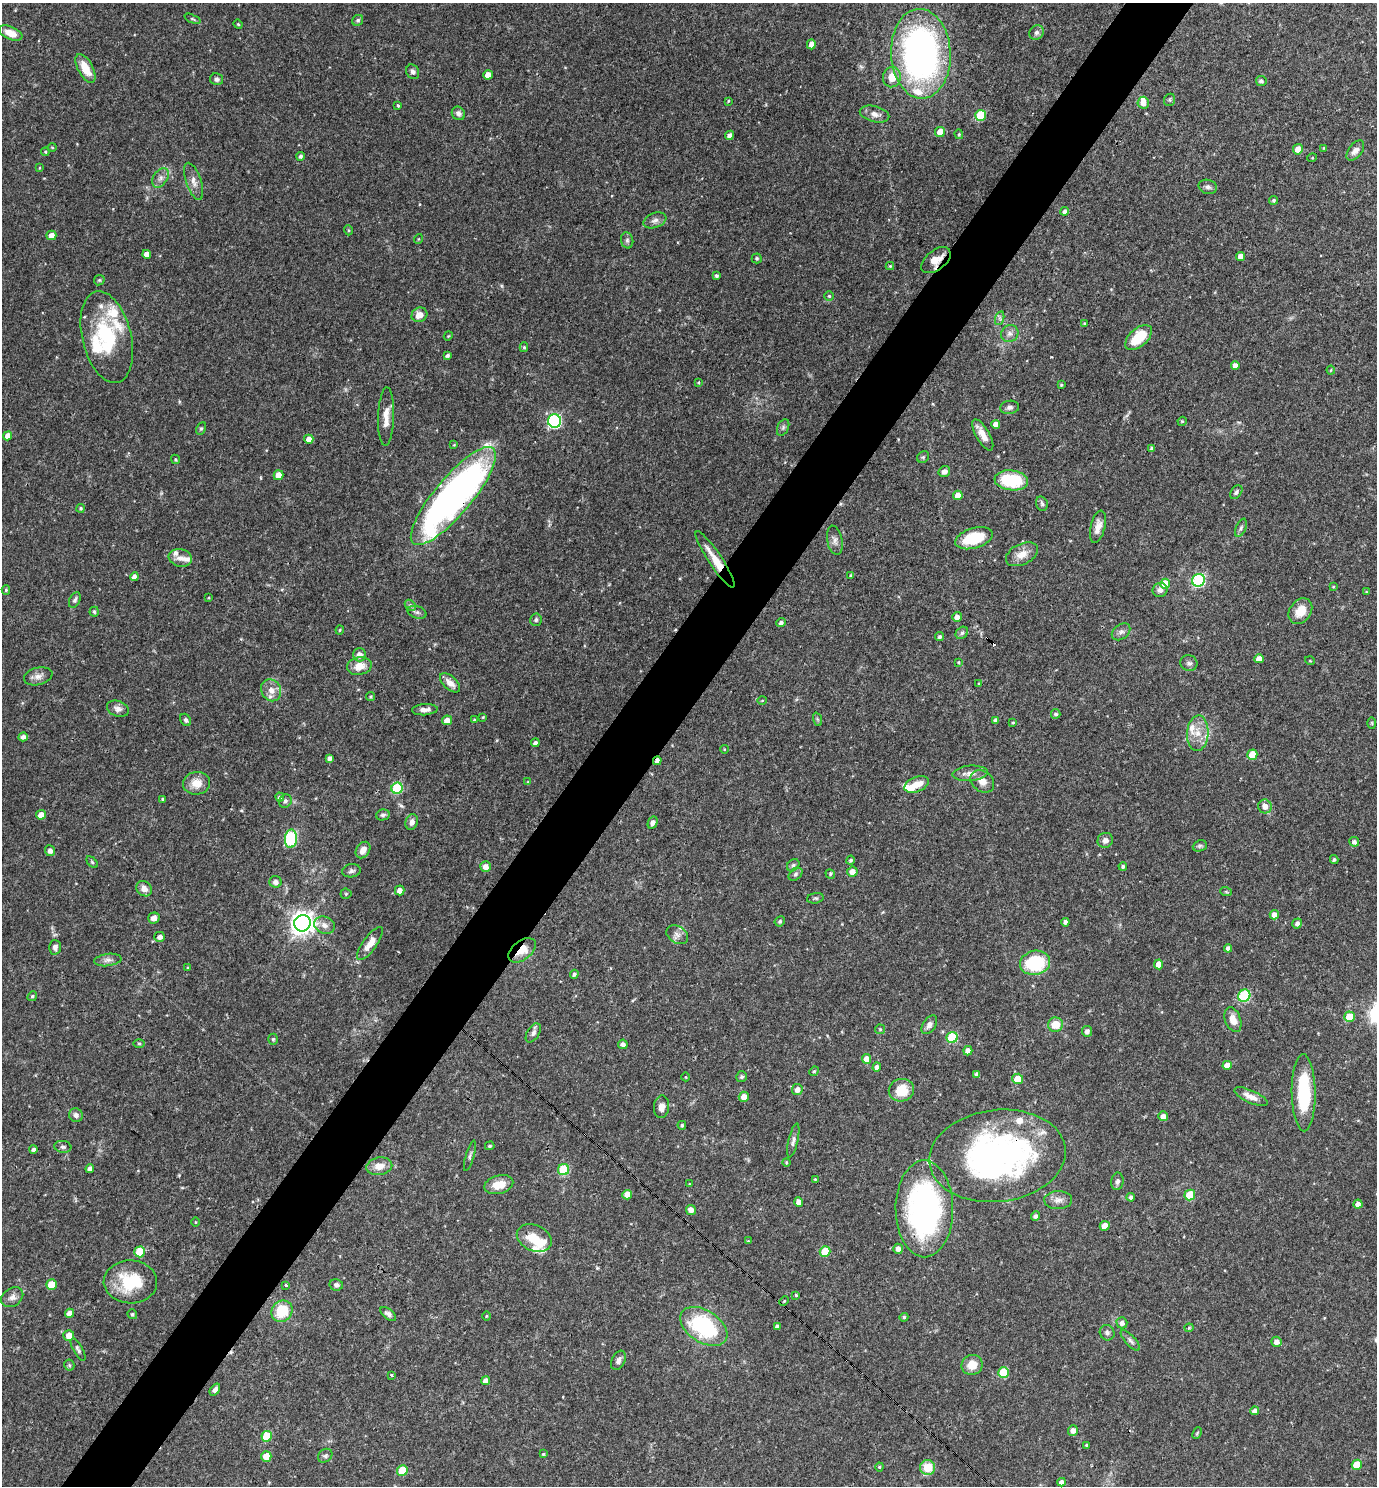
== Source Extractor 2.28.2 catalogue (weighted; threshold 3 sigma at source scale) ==
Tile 7 of 4 x 4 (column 3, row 2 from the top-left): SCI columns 2898-4272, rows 2967-4450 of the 5936 x 5933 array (HDU 1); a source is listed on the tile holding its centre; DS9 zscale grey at full resolution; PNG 1379 x 1488 px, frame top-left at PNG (2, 3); each listed source drawn as its Kron ellipse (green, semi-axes under 4 px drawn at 4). Shown black and unused: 5% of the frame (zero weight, under 3 of 4 exposures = <1% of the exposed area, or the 3 px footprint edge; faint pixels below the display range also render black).
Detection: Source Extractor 2.28.2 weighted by HDU 2 'WHT'; one run over the whole footprint, this tile lists its part. Background 0.0527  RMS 0.0031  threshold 0.0142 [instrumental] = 3 sigma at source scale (4.5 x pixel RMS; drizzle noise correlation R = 1.50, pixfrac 1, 0.05/0.05 arcsec/px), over >= 5 px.
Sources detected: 319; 2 inside a brighter object's white glare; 3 cosmic-ray / hot-pixel residue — neither listed nor drawn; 15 inside a brighter listed object's ellipse — not listed separately; the other 299 listed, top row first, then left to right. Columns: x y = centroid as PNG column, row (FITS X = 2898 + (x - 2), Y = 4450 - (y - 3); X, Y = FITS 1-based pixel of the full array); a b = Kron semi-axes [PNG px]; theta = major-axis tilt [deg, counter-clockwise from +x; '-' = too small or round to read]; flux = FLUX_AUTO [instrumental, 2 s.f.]
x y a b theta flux
193 19 8 4 -22 0.49
358 20 6 5 - 0.56
238 24 5 4 - 0.35
11 33 12 6 -22 3.5
1037 33 8 7 - 1.1
811 44 5 4 - 2.2
921 54 45 30 -87 120
85 68 16 7 -62 5.3
413 72 8 6 -62 0.91
488 75 5 4 - 3.1
892 77 10 9 - 3.9
217 79 6 6 - 0.81
1261 81 5 5 - 0.85
1170 100 6 5 - 0.5
728 101 4 3 - 0.32
1143 103 6 5 - 2.4
398 106 3 3 - 0.4
458 113 7 6 - 1.2
875 114 15 8 -15 2.2
981 115 5 5 - 16
940 132 5 5 - 3.1
959 134 5 4 - 0.37
729 135 5 4 - 1.3
52 147 4 4 - 0.33
1324 148 4 4 - 0.3
1298 149 5 5 - 2.6
1355 150 12 6 52 1.7
45 152 4 3 - 0.33
300 156 4 4 - 0.76
1312 158 5 3 - 0.27
39 168 4 2 - 0.22
160 178 11 7 56 1.5
194 181 19 7 -71 2.3
1208 187 9 7 -15 1.1
1274 200 5 4 - 0.59
1064 211 4 4 - 1
655 220 12 7 21 1.4
348 230 5 3 - 0.34
51 235 5 5 - 2.3
418 239 5 3 - 0.25
627 240 8 6 -76 0.87
147 254 4 4 - 1.9
1241 256 4 4 - 2.3
757 258 5 5 - 0.54
936 260 17 10 38 3.9
890 266 4 4 - 0.33
716 276 4 4 - 0.64
99 280 5 4 - 0.44
829 296 5 5 - 0.43
419 315 8 7 - 3
1000 318 7 4 73 0.67
1084 323 4 3 - 0.31
1010 334 9 8 - 1.4
448 336 4 3 - 0.27
107 337 47 24 -77 22
1138 338 16 9 42 9.9
524 347 5 4 - 0.42
447 355 4 3 - 0.72
1235 365 4 4 - 1.8
1331 370 4 4 - 0.32
699 382 4 3 - 0.27
1061 385 3 3 - 0.37
1010 407 9 6 8 1
386 416 29 8 88 3.7
555 421 6 6 - 49
1182 421 5 4 - 0.41
996 424 4 4 - 2.1
783 427 8 5 64 0.76
201 428 6 4 62 0.46
983 435 17 6 -60 3.3
8 436 4 4 - 2.6
309 439 5 4 - 2.3
454 445 4 4 - 0.27
1152 448 4 4 - 0.71
923 457 6 5 - 0.56
175 459 5 4 - 0.35
944 472 6 5 - 1.3
278 475 5 4 - 3.6
1011 480 17 10 -7 17
1236 492 7 5 55 0.7
958 495 4 4 - 2.9
453 496 62 18 50 140
1042 504 7 5 -74 0.76
81 508 4 4 - 0.49
1098 527 16 7 76 2.5
1241 528 9 5 66 0.74
974 538 19 10 16 13
835 540 15 7 -78 1.6
1022 554 17 10 26 3.7
180 558 12 8 -13 2.2
715 559 33 6 -57 5.5
851 575 4 3 - 0.39
134 577 4 4 - 2
1198 580 6 6 - 45
1165 584 5 5 - 7.8
1333 587 4 3 - 0.25
6 590 5 4 - 0.39
1160 590 7 7 - 1.2
1366 592 4 3 - 0.26
209 598 3 2 - 0.28
75 600 8 5 63 0.8
410 605 6 4 -47 0.57
1300 611 14 10 54 4.7
94 612 5 4 - 0.58
417 612 10 6 -17 0.93
957 617 5 4 - 2
536 620 6 5 - 0.65
781 623 5 4 - 0.88
340 630 4 4 - 0.34
1121 632 10 7 37 1.2
962 633 7 5 44 0.72
939 637 4 4 - 0.71
359 655 6 6 - 2.4
1259 659 4 4 - 2.5
1310 661 5 3 - 0.23
958 662 4 3 - 0.31
1189 663 8 8 - 1.1
359 666 12 8 11 3.9
38 676 14 8 14 2
450 683 12 6 -41 2.5
979 684 4 3 - 0.37
271 690 11 9 -61 2.7
370 697 4 4 - 0.45
762 700 5 3 - 0.29
118 709 11 7 -19 1.6
425 710 13 5 4 1.6
1056 714 5 4 - 0.71
483 717 4 3 - 0.28
817 719 7 4 -71 0.44
186 720 6 5 - 0.77
447 720 5 5 - 2.3
474 720 4 3 - 0.33
996 720 4 4 - 1.2
1013 723 4 3 - 0.36
1372 723 6 4 -89 0.4
1198 733 18 10 86 4.1
23 737 4 4 - 1.4
535 743 4 4 - 0.88
724 749 4 3 - 0.21
1252 755 5 5 - 6.8
329 758 4 4 - 1.1
657 761 4 3 - 1.5
970 773 18 7 5 2.3
982 781 13 10 -38 2.7
528 782 3 3 - 0.43
196 783 14 11 5 4.2
917 784 13 7 22 4.1
397 788 5 5 - 23
280 797 4 4 - 0.79
163 799 3 3 - 0.55
285 801 7 6 - 0.96
1265 806 7 6 - 2.4
41 815 5 4 - 2.5
383 815 7 5 12 0.74
412 822 8 6 75 1.4
653 823 6 4 63 1.3
291 839 9 6 86 37
1105 840 8 7 - 1.6
1354 842 5 4 - 1
1200 846 7 5 21 0.68
363 850 9 6 55 2.4
50 851 5 5 - 1.3
851 860 4 4 - 0.63
1334 860 4 3 - 0.55
92 862 7 4 -45 0.44
793 865 7 5 44 0.59
485 866 5 5 - 2
1123 866 4 4 - 0.63
351 871 9 6 10 0.99
852 872 5 5 - 2.5
795 874 8 5 42 0.77
830 874 5 4 - 0.38
275 882 6 6 - 1.3
144 889 8 7 - 2.1
400 890 5 5 - 1.9
1226 892 6 3 -19 0.36
346 894 5 5 - 0.41
815 898 8 5 9 0.61
1274 915 5 4 - 2
154 918 6 5 - 1.6
780 921 5 5 - 0.51
1065 922 4 4 - 1
302 923 8 8 - 260
1297 923 5 4 - 1.3
324 925 10 8 -24 2
677 935 11 8 -31 1.7
160 937 5 5 - 1.4
370 944 20 7 54 3.5
55 947 7 6 - 1.2
1228 948 4 4 - 1.5
522 950 15 9 38 4.6
108 960 14 6 7 1.4
1035 963 15 12 12 18
1159 964 5 4 - 3
188 968 4 3 - 0.35
574 974 4 4 - 0.81
32 996 5 4 - 0.44
1244 996 6 6 - 23
1350 1017 5 5 - 8.3
1233 1020 13 7 -69 3.1
929 1025 10 6 56 1.3
1055 1025 7 7 - 4.8
880 1029 5 4 - 0.35
1087 1031 5 5 - 1.2
533 1033 10 6 58 1.1
952 1037 6 5 - 20
273 1039 5 4 - 0.55
139 1044 5 3 - 0.4
623 1044 5 4 - 1.1
968 1051 5 4 - 1.8
866 1059 5 4 - 2.7
1227 1065 4 4 - 2.1
877 1067 4 4 - 1.4
814 1071 5 4 - 0.41
977 1074 4 4 - 1.2
686 1077 4 3 - 0.22
741 1077 6 5 - 0.59
1018 1079 5 5 - 4.5
797 1090 5 5 - 1.8
901 1090 12 11 - 7.4
1304 1093 38 12 -89 18
744 1097 5 5 - 2.1
1251 1097 18 6 -24 2.5
661 1107 11 7 84 2.1
76 1115 7 6 - 1.1
1163 1116 5 4 - 1.8
682 1125 4 4 - 0.52
793 1141 17 4 77 1.2
490 1146 5 4 - 0.42
63 1147 8 6 -8 0.83
34 1149 4 4 - 0.97
470 1156 16 4 74 0.88
997 1156 68 46 7 100
786 1163 4 3 - 0.4
379 1166 13 8 10 3.1
90 1169 4 4 - 1.5
564 1170 6 5 - 17
815 1179 4 4 - 0.31
1117 1181 9 6 81 0.99
689 1184 3 3 - 0.22
499 1185 15 9 15 4.7
627 1195 5 4 - 3.2
1190 1195 5 5 - 11
1131 1197 4 4 - 0.94
1058 1200 14 9 1 2.1
799 1202 4 4 - 1.9
1358 1204 4 4 - 1.6
924 1209 48 29 -90 79
691 1210 5 5 - 1.6
1036 1216 4 4 - 0.96
195 1222 4 3 - 0.24
1105 1226 5 5 - 3.9
534 1238 18 13 -25 5.9
748 1241 3 3 - 0.23
898 1249 5 4 - 1.6
825 1251 5 5 - 8.7
140 1252 5 5 - 13
130 1282 27 21 -1 14
51 1284 5 5 - 6.7
286 1285 3 3 - 0.55
336 1285 7 5 -12 0.84
796 1295 4 3 - 0.33
12 1297 12 9 34 1.8
784 1301 5 3 - 0.27
282 1311 11 10 - 10
69 1313 4 4 - 2
132 1314 5 4 - 0.56
388 1314 9 5 -40 1.1
486 1316 5 3 - 0.33
904 1317 4 4 - 0.57
1122 1323 6 5 - 1.3
704 1326 26 16 -33 30
777 1326 4 4 - 0.9
1189 1328 4 4 - 0.36
1107 1333 8 7 - 0.94
69 1335 5 5 - 3
1130 1340 13 5 -48 1
1277 1342 5 5 - 1.7
78 1349 12 5 -61 0.88
618 1360 10 6 64 1.2
69 1365 5 5 - 0.43
972 1365 11 10 - 4.5
1003 1373 5 5 - 14
391 1375 3 3 - 0.33
486 1381 4 4 - 1.8
215 1390 6 4 52 1.1
1255 1411 4 4 - 2
1073 1430 5 5 - 1.9
1197 1433 6 4 64 0.4
267 1436 5 5 - 9.2
1086 1445 3 2 - 0.27
543 1454 4 4 - 0.38
266 1456 5 5 - 5.3
325 1456 8 6 39 0.83
1357 1465 5 5 - 6.6
879 1467 4 4 - 0.33
928 1468 7 7 - 7
402 1471 5 5 - 11
1062 1482 4 4 - 1.3
Overlapping masked pixels (flux is a lower limit): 7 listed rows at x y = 936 260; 453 496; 715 559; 657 761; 522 950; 997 1156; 924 1209